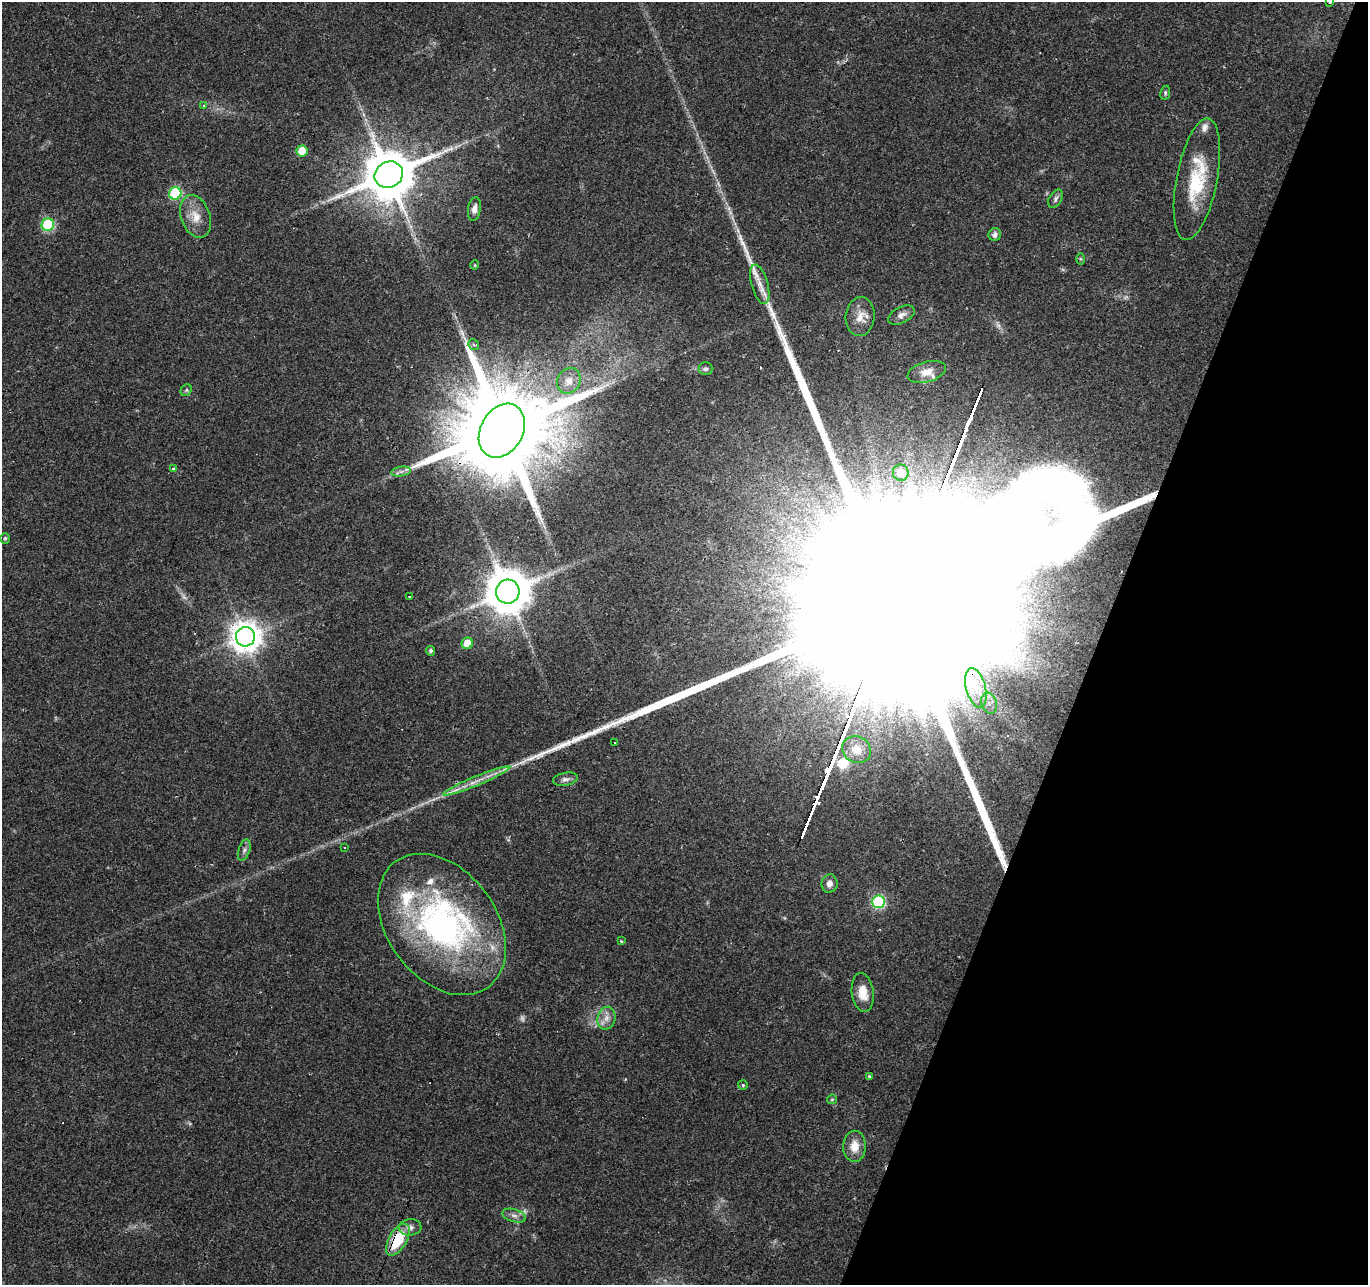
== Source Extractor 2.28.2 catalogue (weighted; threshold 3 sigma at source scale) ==
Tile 8 of 4 x 4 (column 4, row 2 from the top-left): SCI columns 4100-5465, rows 2775-4057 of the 5469 x 5613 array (HDU 1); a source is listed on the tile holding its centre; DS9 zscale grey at full resolution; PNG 1370 x 1287 px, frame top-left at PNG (2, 2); each listed source drawn as its Kron ellipse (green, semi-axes under 4 px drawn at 4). Shown black and unused: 20% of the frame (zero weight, under 2 of 3 exposures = <1% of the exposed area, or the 3 px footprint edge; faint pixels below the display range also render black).
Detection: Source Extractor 2.28.2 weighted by HDU 2 'WHT'; one run over the whole footprint, this tile lists its part. Background 0.0349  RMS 0.004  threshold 0.018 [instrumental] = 3 sigma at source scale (4.5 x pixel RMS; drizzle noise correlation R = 1.50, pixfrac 1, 0.0396/0.0396 arcsec/px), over >= 5 px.
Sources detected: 74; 4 too faint to see at this stretch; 2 inside a brighter object's white glare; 5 cosmic-ray / hot-pixel residue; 2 long thin detections or spike segments (spike, bleed or trail) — neither listed nor drawn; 8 inside a brighter listed object's ellipse — not listed separately; the other 53 listed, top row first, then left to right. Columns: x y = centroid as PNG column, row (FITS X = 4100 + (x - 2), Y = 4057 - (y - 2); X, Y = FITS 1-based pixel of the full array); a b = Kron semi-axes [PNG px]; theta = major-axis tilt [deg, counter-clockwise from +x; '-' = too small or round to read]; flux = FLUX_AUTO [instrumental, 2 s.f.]
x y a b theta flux
1330 2 3 3 - 1.3
1165 93 7 4 82 0.78
203 105 3 3 - 1.9
302 151 5 5 - 8.6
389 175 14 13 - 2500
1197 179 62 20 79 26
175 193 6 6 - 35
1055 199 10 6 59 1.2
474 209 12 6 80 2.3
196 216 22 14 -70 6.6
48 225 6 6 - 36
995 234 6 6 - 1.6
1080 259 6 4 -89 0.54
475 265 4 4 - 0.38
760 284 20 8 -75 4.9
901 315 14 8 27 2.3
860 316 19 14 85 5.2
474 345 6 5 - 1
706 369 7 6 - 1
927 372 19 10 16 4.2
569 381 13 11 58 3.7
186 390 6 5 - 0.65
502 431 28 21 61 11000
173 469 3 3 - 2.8
401 472 10 4 9 1.6
901 473 8 8 - 8.9
5 538 5 4 - 0.57
508 592 12 12 - 1600
409 596 3 2 - 0.29
245 637 9 9 - 590
467 643 6 5 - 8.5
430 651 5 4 - 1
976 688 20 9 -75 7.3
989 703 11 7 -73 3.5
615 743 2 2 - 0.27
857 749 15 13 -28 6.1
565 779 13 6 11 1.7
476 781 36 4 22 5.6
344 847 3 2 - 0.44
244 850 11 5 72 1.3
830 884 9 8 - 2.2
879 902 6 6 - 49
442 924 78 54 -53 130
621 941 3 3 - 0.46
863 993 19 11 -81 6.4
606 1018 11 9 74 3.1
869 1076 4 4 - 0.55
743 1085 5 5 - 0.63
832 1099 5 4 - 0.49
854 1146 15 11 89 5.5
514 1216 12 6 -17 1.9
410 1227 11 8 4 2.3
398 1240 18 9 59 16
Overlapping masked pixels (flux is a lower limit): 2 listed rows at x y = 502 431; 398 1240
Isophote crosses this tile's border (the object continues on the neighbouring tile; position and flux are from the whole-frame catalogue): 1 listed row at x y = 1330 2